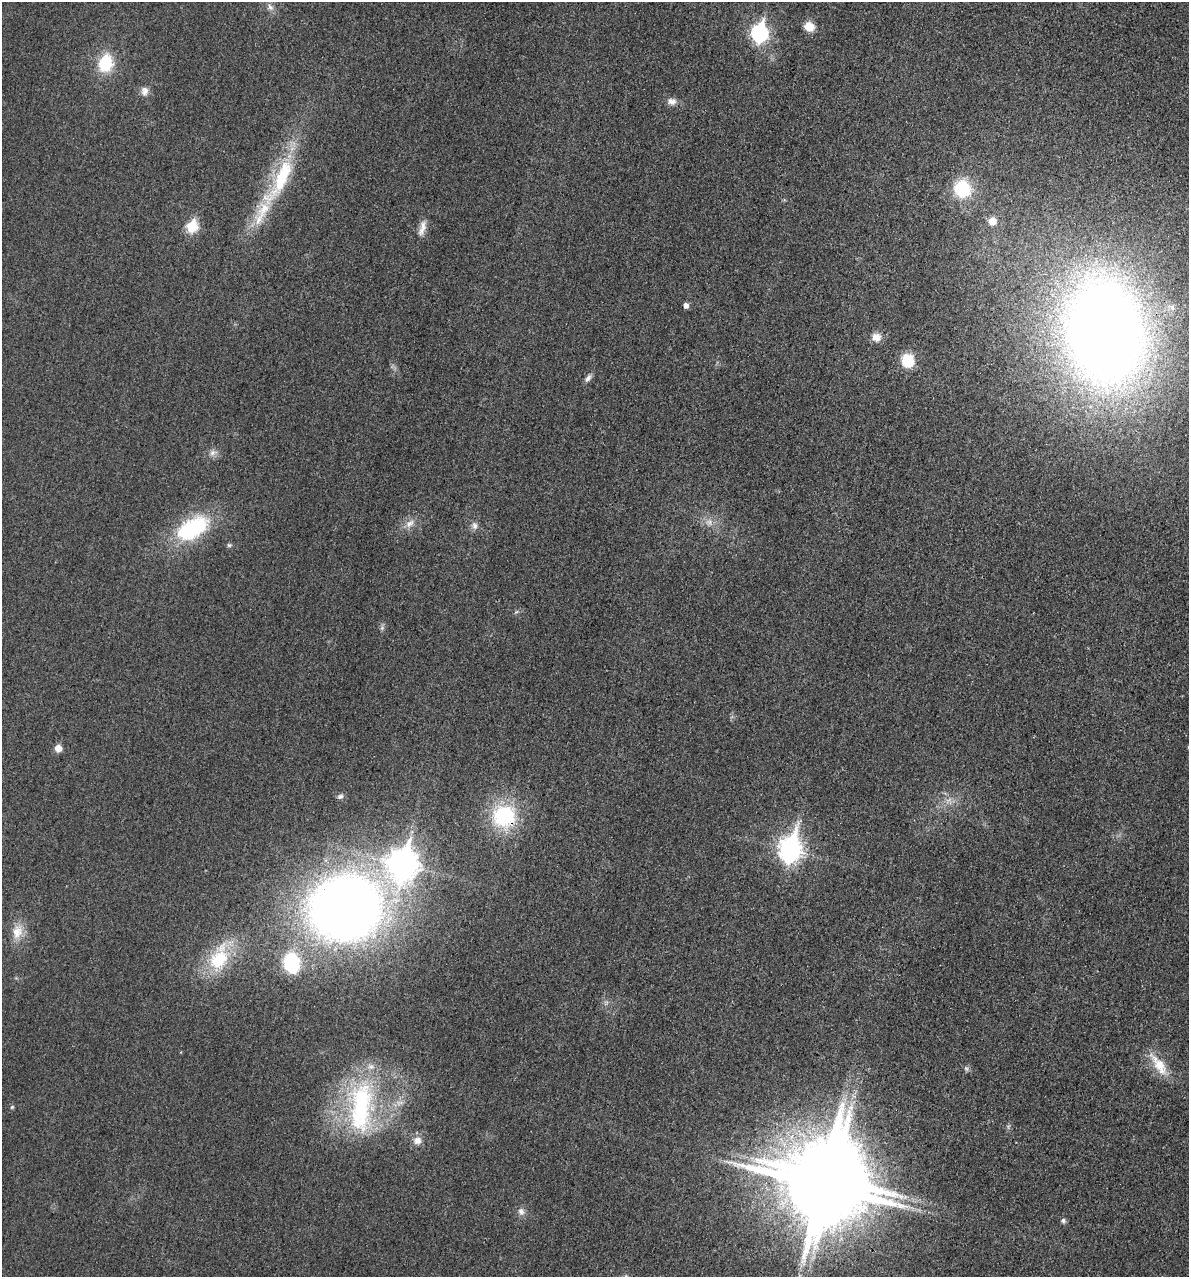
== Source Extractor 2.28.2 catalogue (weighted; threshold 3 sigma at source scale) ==
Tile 6 of 4 x 4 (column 2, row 2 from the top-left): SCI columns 1330-2516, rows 2570-3844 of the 5154 x 5142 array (HDU 1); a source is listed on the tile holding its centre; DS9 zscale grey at full resolution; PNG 1191 x 1279 px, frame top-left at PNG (2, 2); no overlay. Shown black and unused: <1% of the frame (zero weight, under 3 of 4 exposures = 2% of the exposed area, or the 3 px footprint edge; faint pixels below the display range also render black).
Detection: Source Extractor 2.28.2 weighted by HDU 2 'WHT'; one run over the whole footprint, this tile lists its part. Background 0.0179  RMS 0.0055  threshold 0.0248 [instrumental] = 3 sigma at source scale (4.5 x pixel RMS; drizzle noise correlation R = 1.50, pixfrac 1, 0.05/0.05 arcsec/px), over >= 5 px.
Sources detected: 44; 1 inside a brighter object's white glare — not listed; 2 inside a brighter listed object's ellipse — not listed separately; the other 41 listed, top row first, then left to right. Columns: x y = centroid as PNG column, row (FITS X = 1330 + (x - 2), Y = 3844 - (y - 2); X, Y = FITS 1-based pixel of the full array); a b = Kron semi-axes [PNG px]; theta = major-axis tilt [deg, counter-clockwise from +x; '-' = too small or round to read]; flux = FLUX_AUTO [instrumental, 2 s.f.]
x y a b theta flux
270 7 11 7 -53 2.6
809 27 11 10 - 7.2
759 33 9 7 79 140
105 63 18 14 76 23
144 91 13 10 84 3.5
672 101 12 9 -6 3.4
280 180 79 19 62 49
962 189 15 14 - 31
992 221 6 6 - 9.6
192 226 6 6 - 38
422 228 22 8 76 4.6
686 305 5 5 - 2.8
1105 332 73 52 -81 1000
876 337 12 11 - 4.5
907 360 14 12 -70 15
588 378 11 6 54 2.2
213 453 12 7 18 2.9
709 522 10 7 -25 3.2
410 524 15 9 35 4.5
475 526 10 7 -86 2.6
192 528 44 23 30 49
229 545 7 5 0 1
382 628 7 5 -46 1.2
58 748 6 5 - 6.9
340 796 8 6 15 1.6
504 816 29 28 - 42
790 849 11 9 77 340
402 864 13 11 77 640
344 908 54 48 15 630
17 932 21 14 73 9.1
219 958 38 23 68 31
291 963 16 12 -76 47
1159 1065 37 12 -54 13
966 1069 7 5 -68 1.3
12 1107 5 5 - 0.78
361 1107 77 31 87 81
417 1140 10 9 - 4.2
821 1185 25 19 -38 7500
905 1197 5 5 - 1.3
521 1211 11 8 -66 2.7
1063 1220 6 6 - 1.3
Overlapping masked pixels (flux is a lower limit): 3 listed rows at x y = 1105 332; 504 816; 821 1185